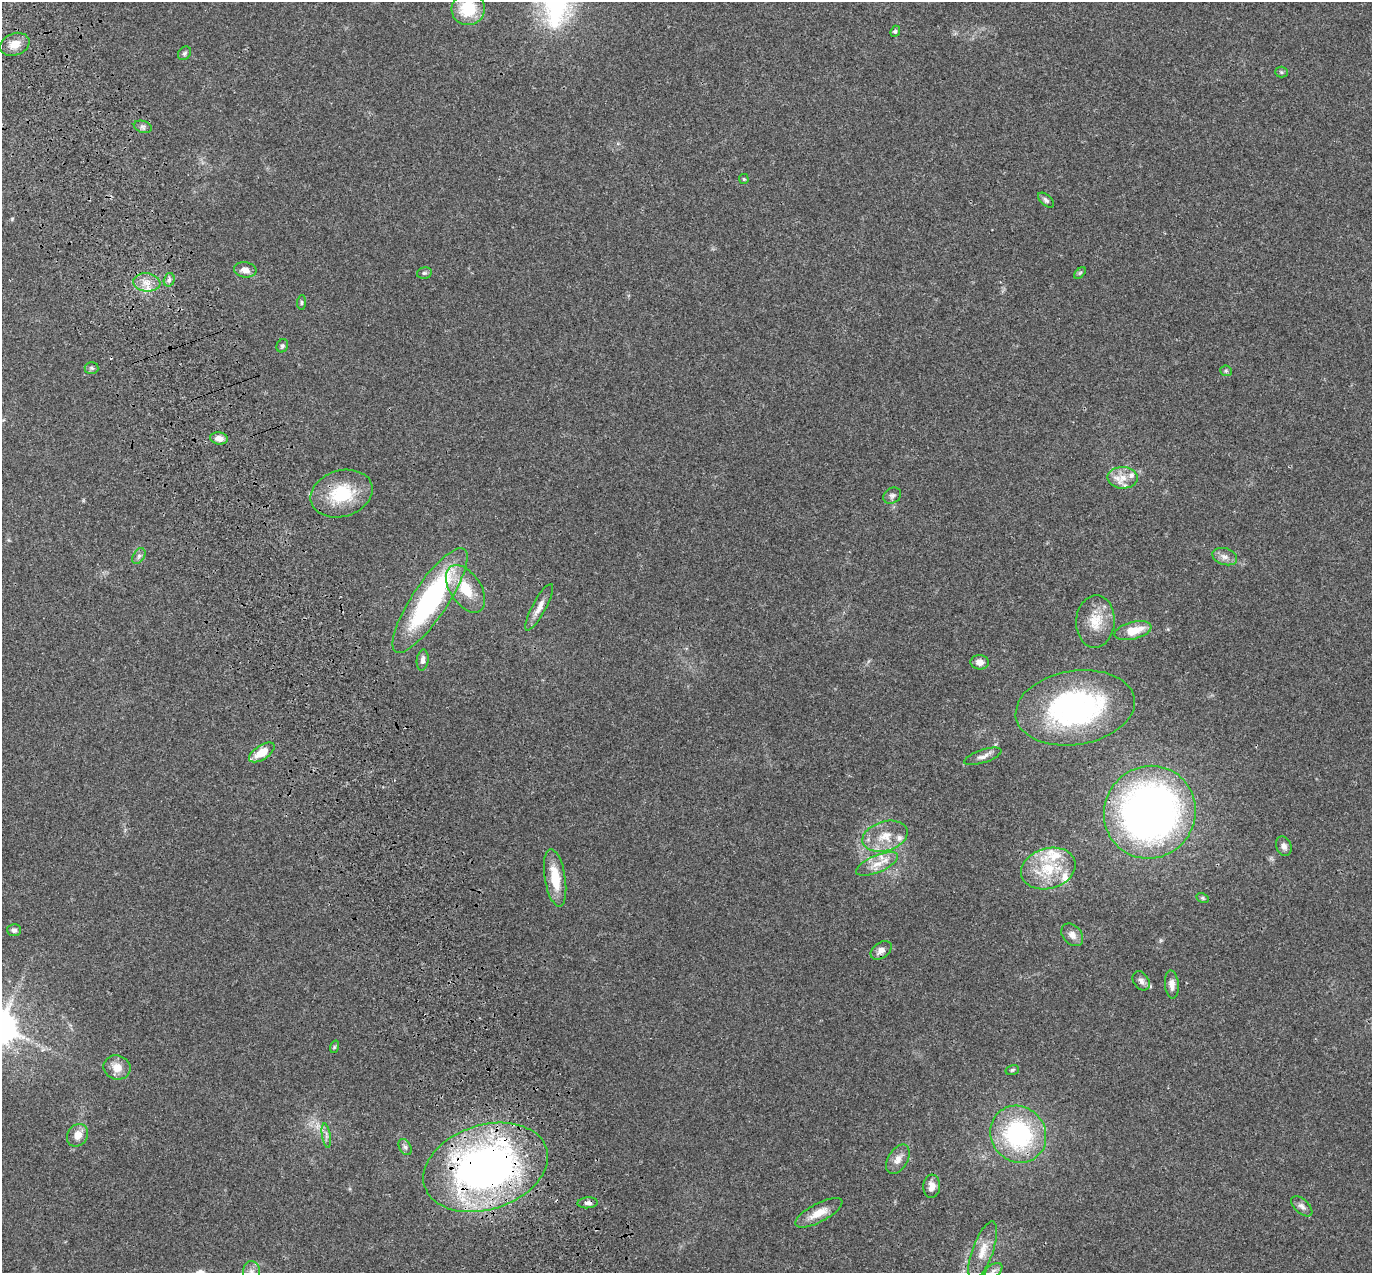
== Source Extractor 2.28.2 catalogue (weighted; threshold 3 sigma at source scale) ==
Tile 11 of 4 x 4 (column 3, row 3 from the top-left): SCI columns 2853-4222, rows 1489-2759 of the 5708 x 5573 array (HDU 1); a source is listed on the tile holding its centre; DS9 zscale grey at full resolution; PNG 1374 x 1275 px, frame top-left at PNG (2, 2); each listed source drawn as its Kron ellipse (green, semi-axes under 4 px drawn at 4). Shown black and unused: <1% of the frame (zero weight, under 3 of 4 exposures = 9% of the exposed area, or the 3 px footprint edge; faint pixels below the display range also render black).
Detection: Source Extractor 2.28.2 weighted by HDU 2 'WHT'; one run over the whole footprint, this tile lists its part. Background 0.0407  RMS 0.0036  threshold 0.0164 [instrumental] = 3 sigma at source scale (4.5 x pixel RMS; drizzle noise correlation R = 1.50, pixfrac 1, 0.0396/0.0396 arcsec/px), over >= 5 px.
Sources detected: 66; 5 inside a brighter listed object's ellipse — not listed separately; the other 61 listed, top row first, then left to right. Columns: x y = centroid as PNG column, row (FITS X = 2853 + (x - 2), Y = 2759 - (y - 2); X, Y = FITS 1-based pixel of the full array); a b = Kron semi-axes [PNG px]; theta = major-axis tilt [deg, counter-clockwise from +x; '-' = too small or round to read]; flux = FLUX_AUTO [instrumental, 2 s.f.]
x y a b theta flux
468 9 16 16 - 14
895 31 6 4 67 0.57
15 44 15 11 21 4
184 53 7 5 52 0.73
1281 72 6 5 - 0.58
143 127 9 6 -18 1
744 179 5 5 - 0.38
1046 200 9 5 -41 0.93
245 270 11 7 -7 2.3
424 273 7 5 13 0.7
1080 273 7 4 45 0.57
169 280 7 5 74 1
147 282 14 9 -6 3.6
302 302 7 4 85 0.56
282 346 7 5 65 0.74
92 368 7 6 - 0.78
1226 371 6 5 - 0.55
219 438 9 6 -7 2.5
1123 478 15 11 -2 4.1
342 494 31 23 17 18
892 496 9 7 31 1.2
139 556 8 5 59 1
1225 557 12 8 -17 2.1
466 589 26 15 -56 11
430 600 62 18 56 66
539 607 26 7 62 3.3
1095 621 26 19 86 8.2
1133 631 19 8 14 7.5
423 660 11 5 82 1.4
980 662 9 7 -6 2.2
1075 708 60 37 9 75
262 752 14 7 33 6
983 756 19 6 18 2.1
1150 812 47 45 53 190
885 836 23 14 17 7.6
1284 846 10 7 -65 1.6
877 864 22 8 23 4.8
1048 869 28 20 16 15
555 878 29 10 -81 9.8
1202 898 6 4 -27 0.52
14 930 7 6 - 1.2
1072 935 13 9 -48 2.4
881 950 12 7 36 2.1
1141 981 10 7 -55 1.6
1172 984 14 7 -84 2.4
334 1047 6 4 71 0.46
117 1067 14 12 -19 4.2
1012 1070 7 5 17 0.62
1018 1134 29 27 -54 44
77 1135 12 10 56 3.5
326 1135 12 3 -81 1.1
405 1147 9 6 -63 0.93
898 1159 16 9 59 3.1
486 1167 64 42 18 180
932 1186 12 8 85 2.7
588 1203 10 5 3 1.2
1302 1206 13 7 -42 1.6
819 1213 26 9 28 5.4
983 1251 30 10 70 5.5
993 1270 10 6 34 1.2
251 1272 10 8 -89 1.9
Overlapping masked pixels (flux is a lower limit): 2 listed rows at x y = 486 1167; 588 1203
Isophote crosses this tile's border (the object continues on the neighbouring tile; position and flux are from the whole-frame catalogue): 2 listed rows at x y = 468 9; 251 1272